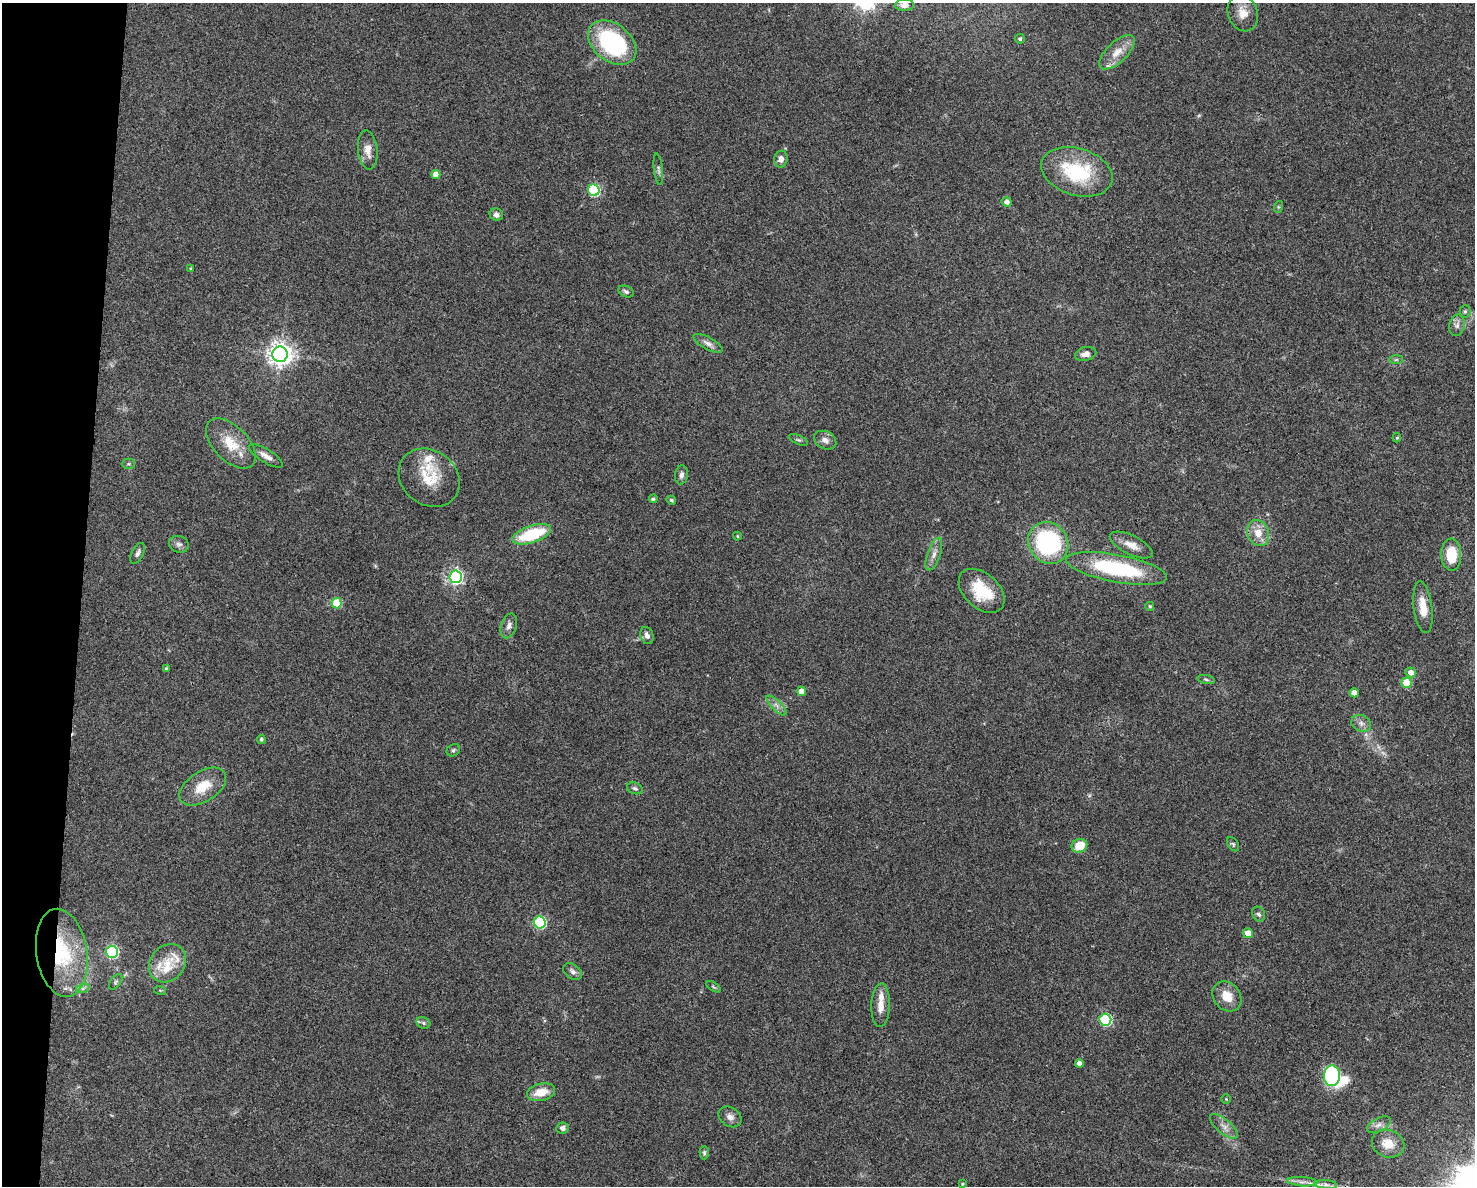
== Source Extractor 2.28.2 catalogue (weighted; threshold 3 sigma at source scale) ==
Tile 7 of 3 x 4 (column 1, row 3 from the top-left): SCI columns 228-1700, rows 1186-2369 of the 4759 x 4740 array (HDU 1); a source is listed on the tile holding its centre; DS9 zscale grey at full resolution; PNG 1477 x 1188 px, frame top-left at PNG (2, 3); each listed source drawn as its Kron ellipse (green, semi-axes under 4 px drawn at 4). Shown black and unused: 5% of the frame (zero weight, under 3 of 4 exposures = <1% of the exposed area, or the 3 px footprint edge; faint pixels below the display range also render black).
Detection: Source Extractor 2.28.2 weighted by HDU 2 'WHT'; one run over the whole footprint, this tile lists its part. Background 0.0622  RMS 0.0051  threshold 0.023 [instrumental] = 3 sigma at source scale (4.5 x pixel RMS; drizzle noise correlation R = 1.50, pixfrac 1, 0.05/0.05 arcsec/px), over >= 5 px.
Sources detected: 100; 1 too faint to see at this stretch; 1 inside a brighter object's white glare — neither listed nor drawn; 7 inside a brighter listed object's ellipse — not listed separately; the other 91 listed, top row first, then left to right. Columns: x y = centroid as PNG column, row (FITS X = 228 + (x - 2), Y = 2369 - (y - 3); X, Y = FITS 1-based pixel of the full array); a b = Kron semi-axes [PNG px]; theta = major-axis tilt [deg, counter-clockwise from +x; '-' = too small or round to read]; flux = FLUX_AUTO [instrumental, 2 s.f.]
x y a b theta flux
904 5 9 6 3 2.6
1243 13 19 15 -69 7.4
1020 39 5 4 - 1
612 43 27 18 -38 67
1117 52 22 10 43 7.5
368 150 20 9 -84 5.4
781 159 8 7 - 2.8
658 169 16 4 -83 1.6
1077 172 37 23 -16 37
436 175 4 4 - 5.3
594 190 6 5 - 56
1007 202 5 4 - 2.1
1278 207 6 4 72 0.67
496 215 7 6 - 1.9
190 268 4 3 - 0.45
626 291 8 5 -25 1.2
1465 311 6 5 - 0.99
1457 325 11 7 77 2.5
708 343 16 6 -28 2.8
280 354 7 7 - 440
1086 354 11 7 13 2.8
1396 360 7 4 1 0.9
1397 438 4 3 - 0.59
798 440 10 4 -23 1
825 440 12 8 -28 3
231 443 31 17 -46 14
266 456 19 6 -31 3.8
128 464 7 5 0 0.94
681 475 9 6 81 1.9
429 478 32 27 -38 17
653 499 4 4 - 0.98
671 500 5 4 - 0.78
1258 533 13 10 -67 6.7
532 534 20 8 19 29
737 536 4 4 - 0.56
1048 543 22 19 -55 69
179 544 10 8 -17 1.9
1131 545 23 9 -26 6.2
138 553 11 6 63 1.8
934 554 17 6 71 3.4
1451 555 16 10 -88 16
1116 568 51 13 -10 53
456 577 6 6 - 130
982 591 26 17 -42 20
337 603 5 5 - 22
1150 606 4 4 - 0.74
1423 607 26 9 -83 8.2
509 626 13 7 72 2.7
647 635 9 6 -70 2.4
166 669 4 3 - 0.9
1411 672 5 5 - 3.5
1206 679 9 3 -11 0.9
1407 683 5 5 - 19
801 691 4 4 - 6.2
1354 693 4 4 - 4.3
777 705 13 5 -45 2.3
1361 723 10 8 -25 2.6
261 739 4 4 - 1.1
453 750 7 6 - 0.98
203 787 26 15 33 12
635 788 8 5 -20 1.2
1233 844 8 5 -56 0.92
1079 846 8 6 23 12
1259 914 8 6 -59 1.4
540 922 6 6 - 59
1248 933 5 5 - 5.3
112 952 6 6 - 77
62 953 44 25 -81 42
167 963 20 17 49 11
573 972 10 7 -37 2.1
116 982 9 5 53 1
713 987 8 3 -31 0.81
83 988 7 4 18 1.1
160 990 6 3 -18 0.57
1227 996 16 13 -49 8.7
881 1005 22 9 88 5.9
1105 1020 6 6 - 59
423 1023 7 5 -22 1
1079 1063 4 4 - 2.9
1332 1076 10 8 88 62
541 1092 14 8 13 8.6
1226 1099 5 5 - 0.6
730 1117 12 9 -36 3
1379 1125 13 6 27 2.7
1224 1126 17 7 -40 3.5
563 1128 6 5 - 2.1
1388 1144 17 13 -22 8.3
704 1153 7 4 -90 1
1302 1182 15 4 -4 2.6
962 1184 3 3 - 0.65
1326 1185 11 4 -5 2
Overlapping masked pixels (flux is a lower limit): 2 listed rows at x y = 612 43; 62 953
Isophote crosses this tile's border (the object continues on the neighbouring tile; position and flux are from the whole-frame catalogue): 2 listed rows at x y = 904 5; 612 43